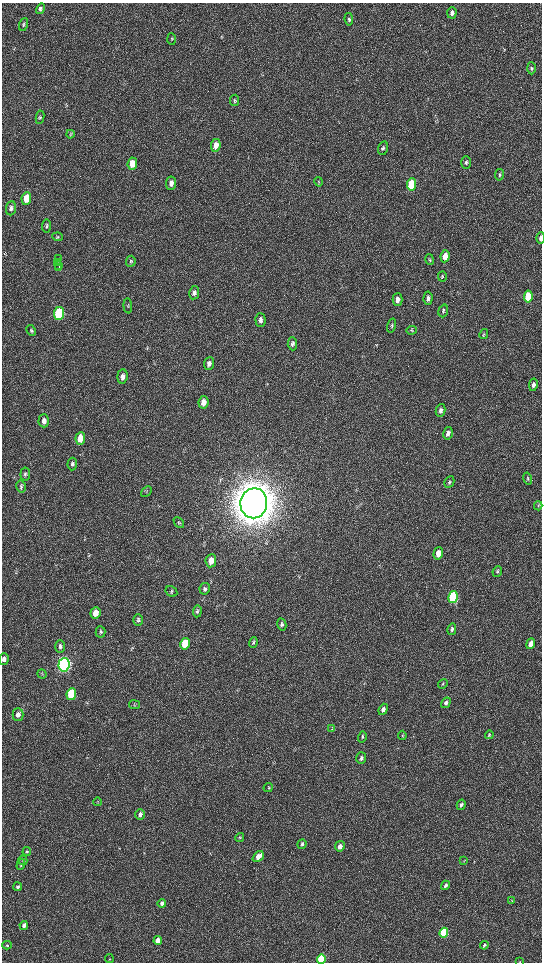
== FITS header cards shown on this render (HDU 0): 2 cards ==
NAXIS1  =                 1080 / length of data axis 1
NAXIS2  =                 1920 / length of data axis 2

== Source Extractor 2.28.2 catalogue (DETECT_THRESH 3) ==
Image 1080 x 1920 px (HDU 0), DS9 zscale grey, zoomed out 1/2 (1 PNG px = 2 x 2 image px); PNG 544 x 964 px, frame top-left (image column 1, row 1919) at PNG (2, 3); each listed source drawn as its Kron ellipse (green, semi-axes under 4 px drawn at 4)
Background 522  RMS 36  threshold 107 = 3 sigma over >= 5 px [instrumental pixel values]
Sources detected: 117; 3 cannot appear on this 1/2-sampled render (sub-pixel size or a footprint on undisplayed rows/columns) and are neither listed nor drawn; the other 114 listed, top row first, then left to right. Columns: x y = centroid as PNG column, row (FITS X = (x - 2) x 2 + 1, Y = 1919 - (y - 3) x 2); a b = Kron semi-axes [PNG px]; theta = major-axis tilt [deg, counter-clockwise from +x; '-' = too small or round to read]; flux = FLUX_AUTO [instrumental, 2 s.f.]
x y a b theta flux
40 9 5 4 - 1.8e+04
452 13 6 4 86 2.7e+04
349 19 6 4 -82 1.5e+04
24 24 7 4 71 1.1e+04
171 39 6 4 -86 8.1e+03
531 68 6 4 -88 1.2e+04
235 100 6 4 80 1.3e+04
40 117 7 4 82 9.7e+03
70 134 4 4 - 7.5e+03
216 145 6 5 - 6.0e+04
383 148 7 5 73 1.5e+04
466 162 6 4 87 1.4e+04
132 164 6 4 84 1.1e+05
499 175 6 3 80 1.1e+04
319 182 5 3 - 6.3e+03
171 183 7 5 83 3.6e+04
411 184 6 4 84 3.6e+05
26 198 6 5 - 1.4e+05
11 208 7 5 83 2.6e+04
47 226 6 4 85 1.4e+04
58 237 5 3 - 9.7e+03
541 238 6 3 88 3.5e+04
445 256 6 4 83 6.9e+04
58 259 2 1 - 1.6e+05
430 260 5 4 - 8.9e+03
131 261 5 5 - 1.2e+04
57 262 4 1 - 3.8e+04
58 265 2 1 - 3.8e+04
59 268 2 1 - 2.8e+04
442 276 5 4 - 8.6e+03
194 293 7 5 80 2.7e+04
528 297 6 4 82 3.3e+05
428 298 7 4 87 2.5e+04
397 299 6 5 - 4.2e+04
128 306 7 3 -85 8.1e+03
443 311 6 4 72 1.2e+04
59 314 6 5 - 9.6e+05
260 320 7 5 -89 2.3e+04
392 326 7 3 74 1.1e+04
31 330 5 4 - 1.1e+04
412 330 5 3 - 7.9e+03
484 334 5 3 - 8.4e+03
292 344 6 4 -84 1.5e+04
209 364 6 5 - 3.3e+04
122 376 7 5 83 3.2e+04
533 385 6 4 78 2.9e+04
203 402 6 5 - 5.1e+04
441 410 6 4 77 2.5e+04
44 421 6 5 - 3.8e+04
448 433 6 4 76 3.3e+04
80 438 6 5 - 1.2e+05
72 464 6 5 - 1.5e+04
25 474 6 5 - 1.3e+04
528 479 6 4 -76 1.0e+04
449 482 6 4 62 1.1e+04
21 487 6 4 -79 1.1e+04
146 491 6 4 43 1.0e+04
254 503 15 13 80 2.8e+07
538 506 4 4 - 7.4e+03
179 522 6 4 -43 9.8e+03
438 553 6 4 74 6.8e+04
211 561 6 5 - 7.2e+04
497 571 5 4 - 1.1e+04
205 589 6 5 - 2.0e+04
171 591 6 5 - 1.2e+04
453 597 6 4 75 9.3e+05
197 611 6 4 86 1.4e+04
95 613 6 5 - 8.5e+04
138 620 6 5 - 1.4e+04
282 624 6 4 -79 1.6e+04
452 629 6 4 76 1.8e+04
101 632 6 5 - 1.2e+04
253 643 5 4 - 9.5e+03
185 644 6 4 79 1.9e+05
531 644 5 4 - 7.7e+04
60 646 6 5 - 2.0e+04
4 659 6 5 - 3.3e+04
64 665 7 5 86 3.9e+06
42 674 5 2 - 5.7e+03
443 684 5 3 - 7.2e+03
71 694 6 4 83 4.1e+05
446 703 6 4 59 1.9e+04
134 705 5 4 - 8.3e+03
383 709 6 4 68 2.2e+04
18 714 6 5 - 3.7e+04
332 729 4 3 - 5.6e+03
402 735 4 4 - 7.2e+03
489 735 4 3 - 5.8e+03
362 737 6 4 74 1.2e+04
361 758 6 5 - 1.8e+04
268 788 5 2 - 5.5e+03
98 802 4 2 - 4.9e+03
461 805 5 4 - 2.0e+04
140 814 5 4 - 2.7e+04
240 837 4 3 - 6.7e+03
302 844 5 4 - 1.2e+04
340 846 5 4 - 3.2e+04
27 851 5 4 - 8.6e+03
258 857 6 4 42 5.9e+04
23 860 5 4 - 9.7e+03
464 861 3 2 - 3.3e+03
21 864 6 3 73 8.2e+03
445 885 5 3 - 1.7e+04
18 887 4 4 - 1.1e+04
512 900 3 3 - 4.5e+03
162 903 4 4 - 1.9e+04
24 925 4 4 - 2.6e+04
444 933 5 4 - 6.3e+05
158 941 4 4 - 1.0e+05
7 945 5 4 - 8.7e+03
484 945 4 3 - 1.2e+04
109 959 4 3 - 5.0e+03
321 959 5 4 - 4.7e+05
520 962 3 2 - 2.8e+03
At the frame edge (FLAGS 8, measured only in part): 4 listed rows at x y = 541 238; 4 659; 321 959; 520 962
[3 sub-pixel or undisplayed-footprint detections neither listed nor drawn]